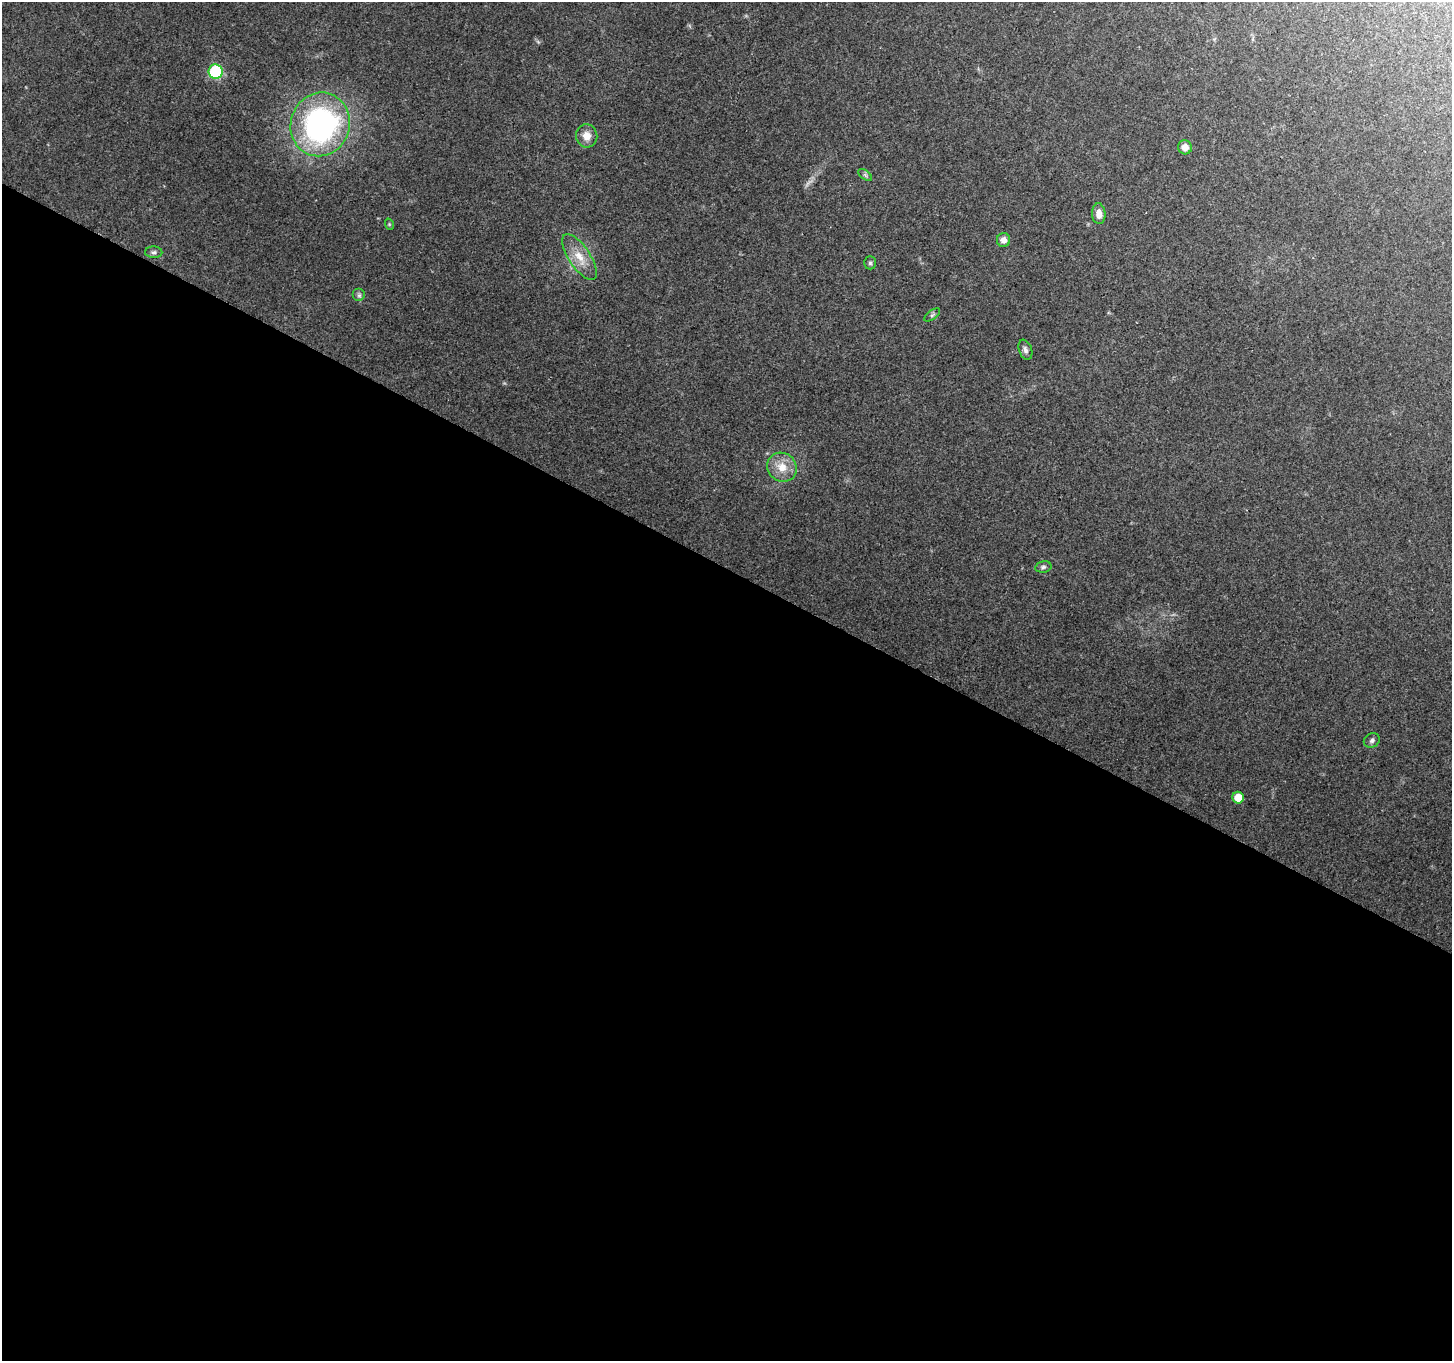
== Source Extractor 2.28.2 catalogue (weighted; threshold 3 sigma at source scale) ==
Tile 14 of 4 x 4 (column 2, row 4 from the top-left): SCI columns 1451-2900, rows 197-1555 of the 5806 x 5894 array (HDU 1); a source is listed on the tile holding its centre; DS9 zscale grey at full resolution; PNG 1454 x 1363 px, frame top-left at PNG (2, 2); each listed source drawn as its Kron ellipse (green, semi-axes under 4 px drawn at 4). Shown black and unused: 58% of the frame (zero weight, under 2 of 3 exposures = <1% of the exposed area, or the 3 px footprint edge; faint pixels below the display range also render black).
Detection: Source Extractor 2.28.2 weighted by HDU 2 'WHT'; one run over the whole footprint, this tile lists its part. Background 0.139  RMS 0.0073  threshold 0.0327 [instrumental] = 3 sigma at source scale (4.5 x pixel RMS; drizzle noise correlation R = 1.50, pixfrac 1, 0.0396/0.0396 arcsec/px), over >= 5 px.
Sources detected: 19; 1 too faint to see at this stretch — neither listed nor drawn; the other 18 listed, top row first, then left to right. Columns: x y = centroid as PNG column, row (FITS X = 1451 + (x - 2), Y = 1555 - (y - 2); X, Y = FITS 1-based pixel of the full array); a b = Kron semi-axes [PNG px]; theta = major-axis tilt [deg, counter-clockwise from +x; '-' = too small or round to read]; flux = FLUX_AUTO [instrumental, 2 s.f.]
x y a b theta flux
216 72 7 7 - 75
320 124 32 29 70 180
587 136 12 10 -83 7.2
1185 147 7 7 - 5.5
865 175 8 4 -37 1.5
1099 214 10 6 -86 5.3
389 224 6 3 -72 0.71
1004 240 7 6 - 4.1
154 252 8 6 -2 1.8
579 257 26 10 -56 13
870 263 6 5 - 1.4
359 295 6 6 - 1.6
932 315 9 4 36 1.6
1025 350 10 6 -69 2.7
782 467 15 14 - 11
1043 567 8 5 10 1.8
1372 741 8 7 - 2.1
1238 798 6 5 - 12